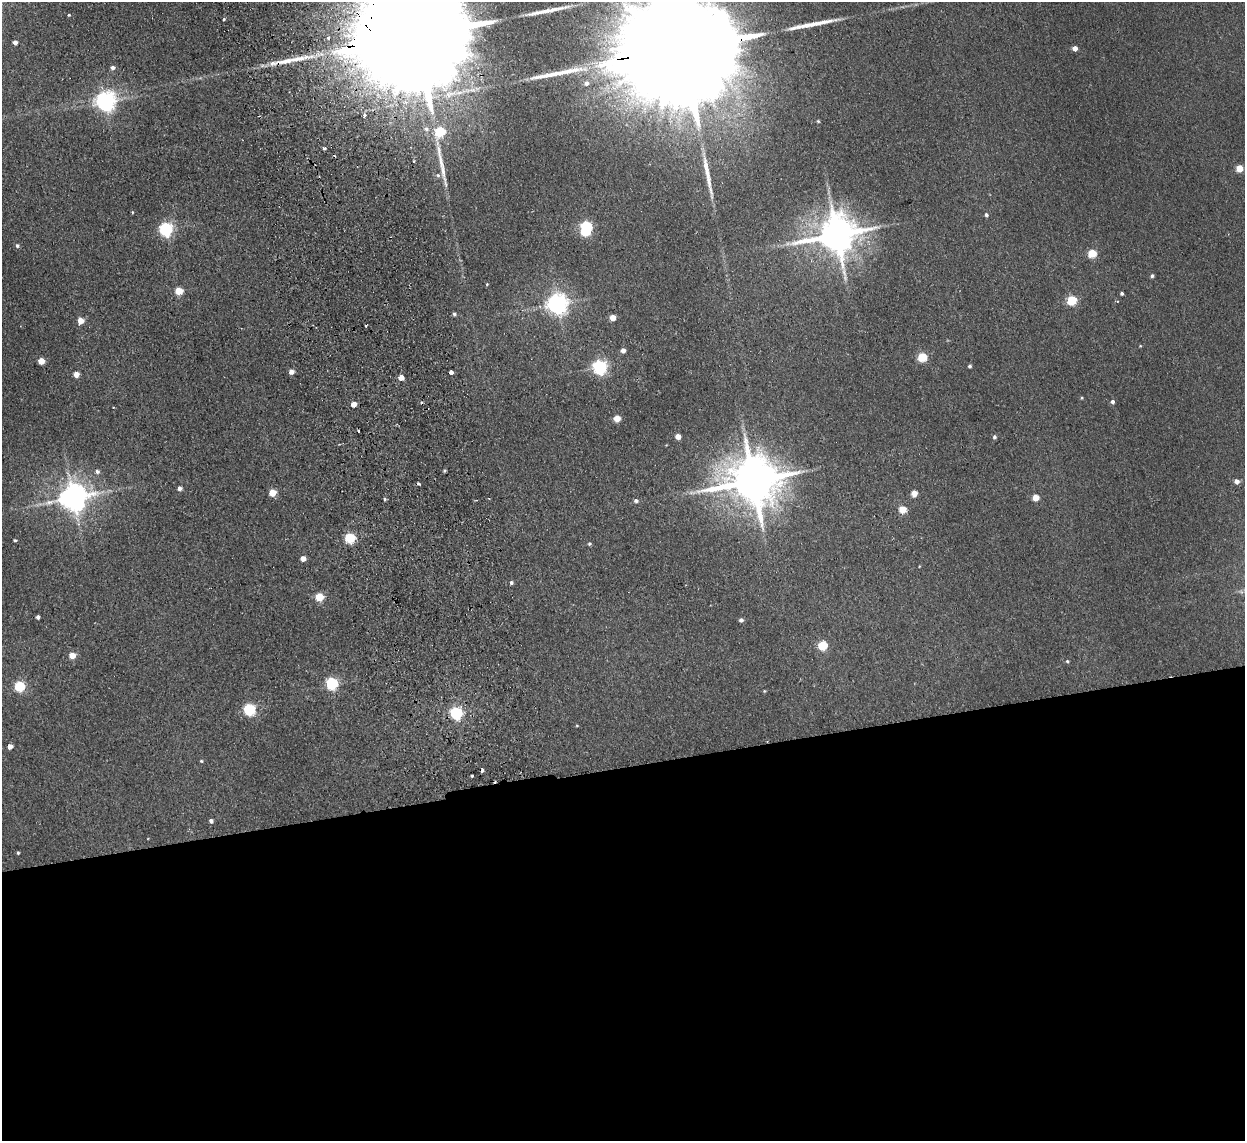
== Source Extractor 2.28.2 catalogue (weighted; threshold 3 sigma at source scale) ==
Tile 15 of 4 x 4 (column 3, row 4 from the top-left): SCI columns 2541-3783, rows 154-1292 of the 5079 x 4977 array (HDU 1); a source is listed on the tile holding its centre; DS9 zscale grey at full resolution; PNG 1247 x 1143 px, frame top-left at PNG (2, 2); no overlay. Shown black and unused: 33% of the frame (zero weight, under 2 of 3 exposures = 3% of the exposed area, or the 3 px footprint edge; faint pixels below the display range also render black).
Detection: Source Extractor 2.28.2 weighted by HDU 2 'WHT'; one run over the whole footprint, this tile lists its part. Background 0.072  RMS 0.01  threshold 0.0452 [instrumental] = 3 sigma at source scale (4.5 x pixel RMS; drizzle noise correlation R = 1.50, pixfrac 1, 0.05/0.05 arcsec/px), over >= 5 px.
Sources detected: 99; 2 inside a brighter object's white glare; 7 cosmic-ray / hot-pixel residue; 6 long thin detections or spike segments (spike, bleed or trail) — not listed; the other 84 listed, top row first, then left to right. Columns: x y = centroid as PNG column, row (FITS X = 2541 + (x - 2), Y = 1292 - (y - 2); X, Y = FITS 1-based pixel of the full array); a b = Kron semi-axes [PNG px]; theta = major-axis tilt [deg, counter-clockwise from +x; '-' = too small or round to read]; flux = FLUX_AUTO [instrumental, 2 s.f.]
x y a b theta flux
69 15 4 3 - 0.86
416 36 67 21 9 75000
328 37 4 4 - 2.3
15 43 4 4 - 4.8
1075 48 4 4 - 7.9
684 49 81 21 9 91000
113 67 5 4 - 3.1
586 83 6 6 - 3.8
450 94 25 9 13 19
105 101 7 7 - 610
364 116 5 3 - 3.9
818 121 4 4 - 1.1
426 129 8 6 -14 3.7
440 132 6 5 - 67
324 149 3 3 - 4.6
414 161 3 2 - 1.3
1239 168 5 5 - 23
438 175 7 5 -22 2.2
132 212 4 3 - 0.78
986 215 5 4 - 2.1
586 227 6 5 - 110
166 229 6 6 - 190
837 235 12 10 16 3200
17 246 5 5 - 2
1092 253 5 5 - 44
1152 276 4 4 - 1.9
487 284 5 3 - 0.86
179 291 5 5 - 27
1122 293 4 4 - 1.8
1072 300 5 5 - 60
557 304 7 7 - 670
454 314 4 4 - 2
613 318 4 4 - 14
80 321 5 4 - 14
1140 346 4 3 - 0.79
623 350 4 4 - 6
922 357 5 5 - 51
41 361 5 4 - 17
969 366 4 3 - 1.7
600 367 6 6 - 260
291 372 5 4 - 6
451 373 3 3 - 42
76 374 4 4 - 9.5
401 377 5 4 - 9.2
1082 398 4 3 - 0.89
1112 402 5 5 - 2.5
354 404 6 5 - 6.4
617 418 5 5 - 20
678 436 4 4 - 10
994 437 5 4 - 2.2
97 471 5 5 - 3
753 481 15 13 1 5200
1237 481 5 5 - 4.8
179 488 4 4 - 4.6
272 493 5 5 - 22
914 493 5 4 - 13
73 497 9 8 - 1500
1035 498 5 5 - 15
385 499 4 4 - 1.4
636 501 5 5 - 2.6
902 509 5 5 - 29
350 538 5 5 - 76
15 540 4 3 - 1.4
589 544 5 4 - 1.4
303 558 4 4 - 8.5
919 566 3 2 - 0.65
511 582 4 4 - 2
319 597 5 5 - 38
38 617 4 3 - 2.7
741 620 4 4 - 2.7
823 645 5 5 - 51
72 655 4 4 - 17
1067 661 4 4 - 1.1
332 683 5 5 - 150
19 686 5 5 - 79
764 691 4 4 - 0.89
249 709 6 5 - 120
456 713 6 5 - 170
577 726 5 3 - 0.76
10 746 4 4 - 5.8
201 761 4 3 - 0.97
472 776 3 3 - 3.9
211 821 4 4 - 2.9
18 853 3 3 - 1.3
Overlapping masked pixels (flux is a lower limit): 2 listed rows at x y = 416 36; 684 49
Isophote crosses this tile's border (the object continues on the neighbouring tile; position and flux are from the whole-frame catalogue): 2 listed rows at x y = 416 36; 684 49